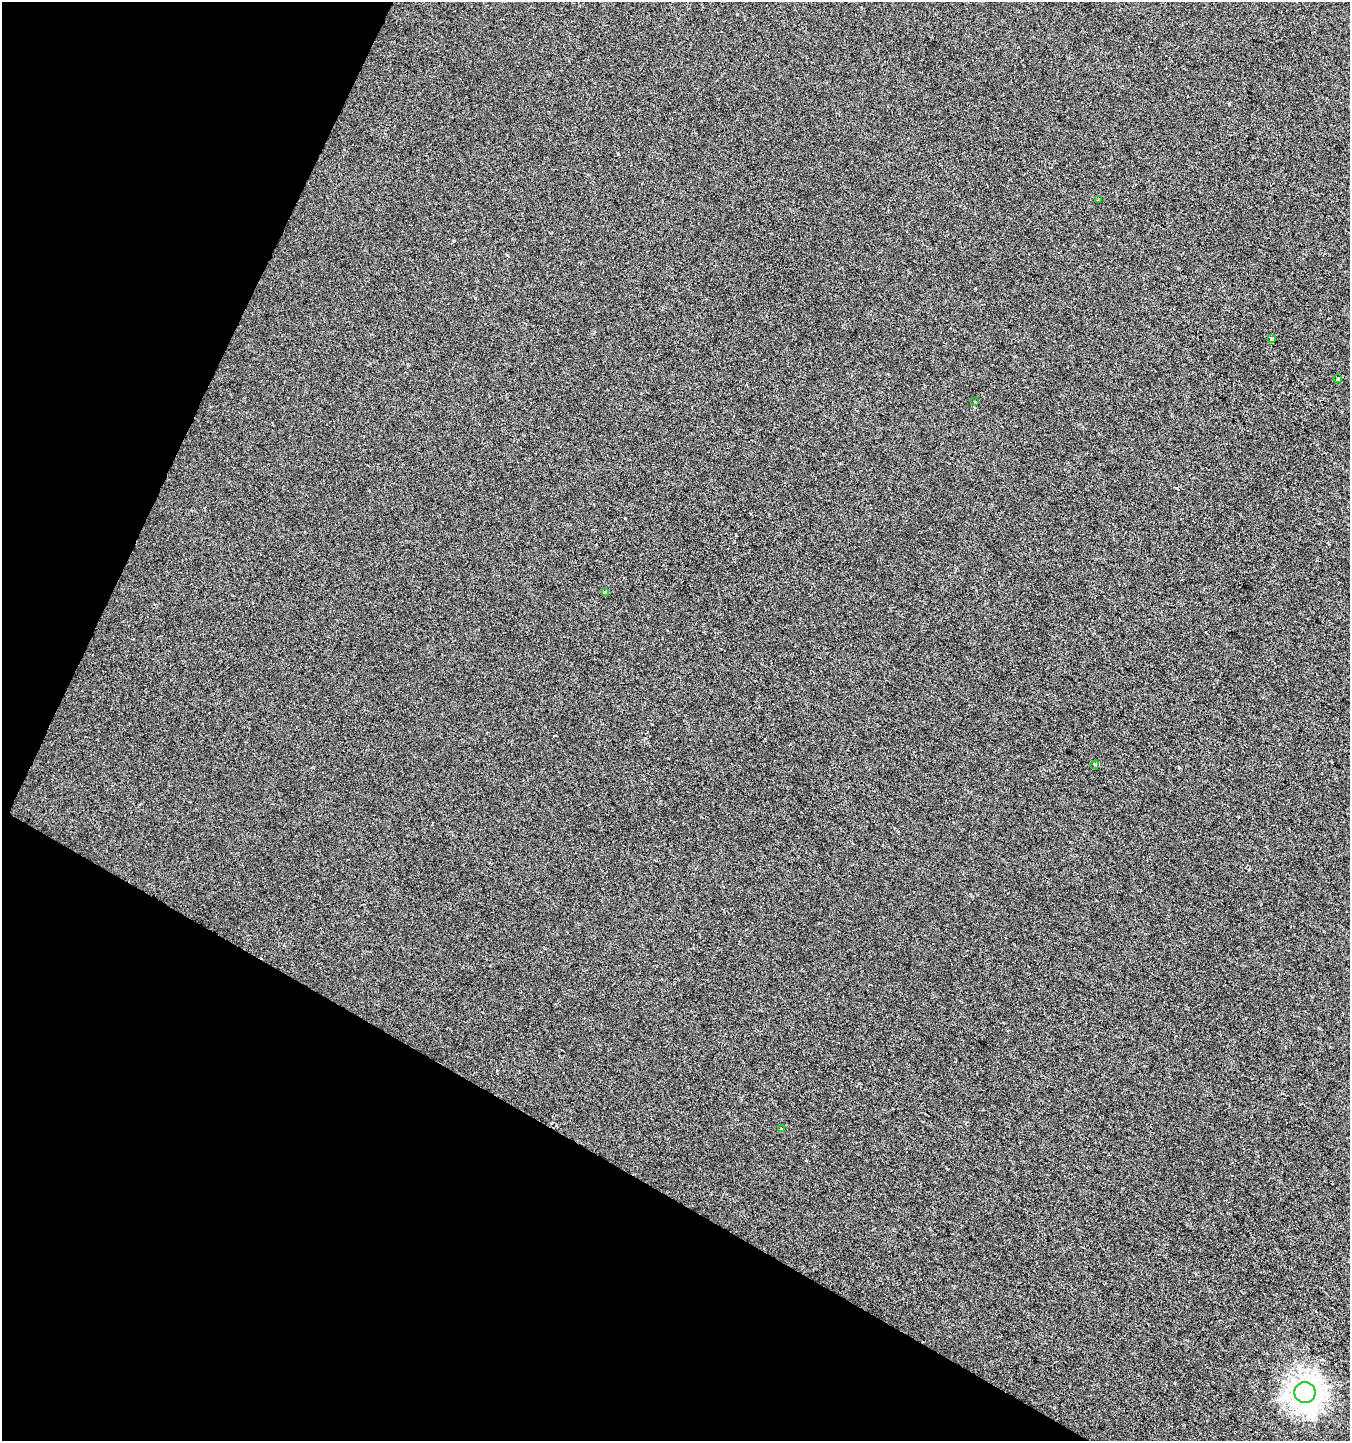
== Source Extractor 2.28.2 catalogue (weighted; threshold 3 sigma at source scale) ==
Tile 9 of 4 x 4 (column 1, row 3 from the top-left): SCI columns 266-1613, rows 1439-2877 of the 5859 x 5761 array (HDU 1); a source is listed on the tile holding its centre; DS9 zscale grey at full resolution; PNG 1352 x 1443 px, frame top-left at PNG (2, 2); each listed source drawn as its Kron ellipse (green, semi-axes under 4 px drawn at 4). Shown black and unused: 26% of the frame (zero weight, under 2 of 3 exposures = <1% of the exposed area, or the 3 px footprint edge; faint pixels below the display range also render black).
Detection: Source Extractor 2.28.2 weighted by HDU 2 'WHT'; one run over the whole footprint, this tile lists its part. Background -0.00106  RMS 0.0042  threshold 0.019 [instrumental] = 3 sigma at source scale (4.5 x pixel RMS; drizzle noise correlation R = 1.50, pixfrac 1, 0.0396/0.0396 arcsec/px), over >= 5 px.
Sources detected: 8; all 8 listed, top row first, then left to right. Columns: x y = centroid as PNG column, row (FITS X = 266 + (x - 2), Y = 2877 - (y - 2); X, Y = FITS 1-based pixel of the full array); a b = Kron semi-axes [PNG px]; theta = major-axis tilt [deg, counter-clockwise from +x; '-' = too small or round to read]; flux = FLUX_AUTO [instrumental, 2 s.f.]
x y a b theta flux
1098 200 3 2 - 0.33
1271 338 4 3 - 4.1
1338 378 4 3 - 2.2
975 402 3 3 - 0.46
605 593 4 3 - 1.6
1095 765 4 3 - 0.76
781 1128 3 3 - 0.72
1305 1392 10 10 - 370